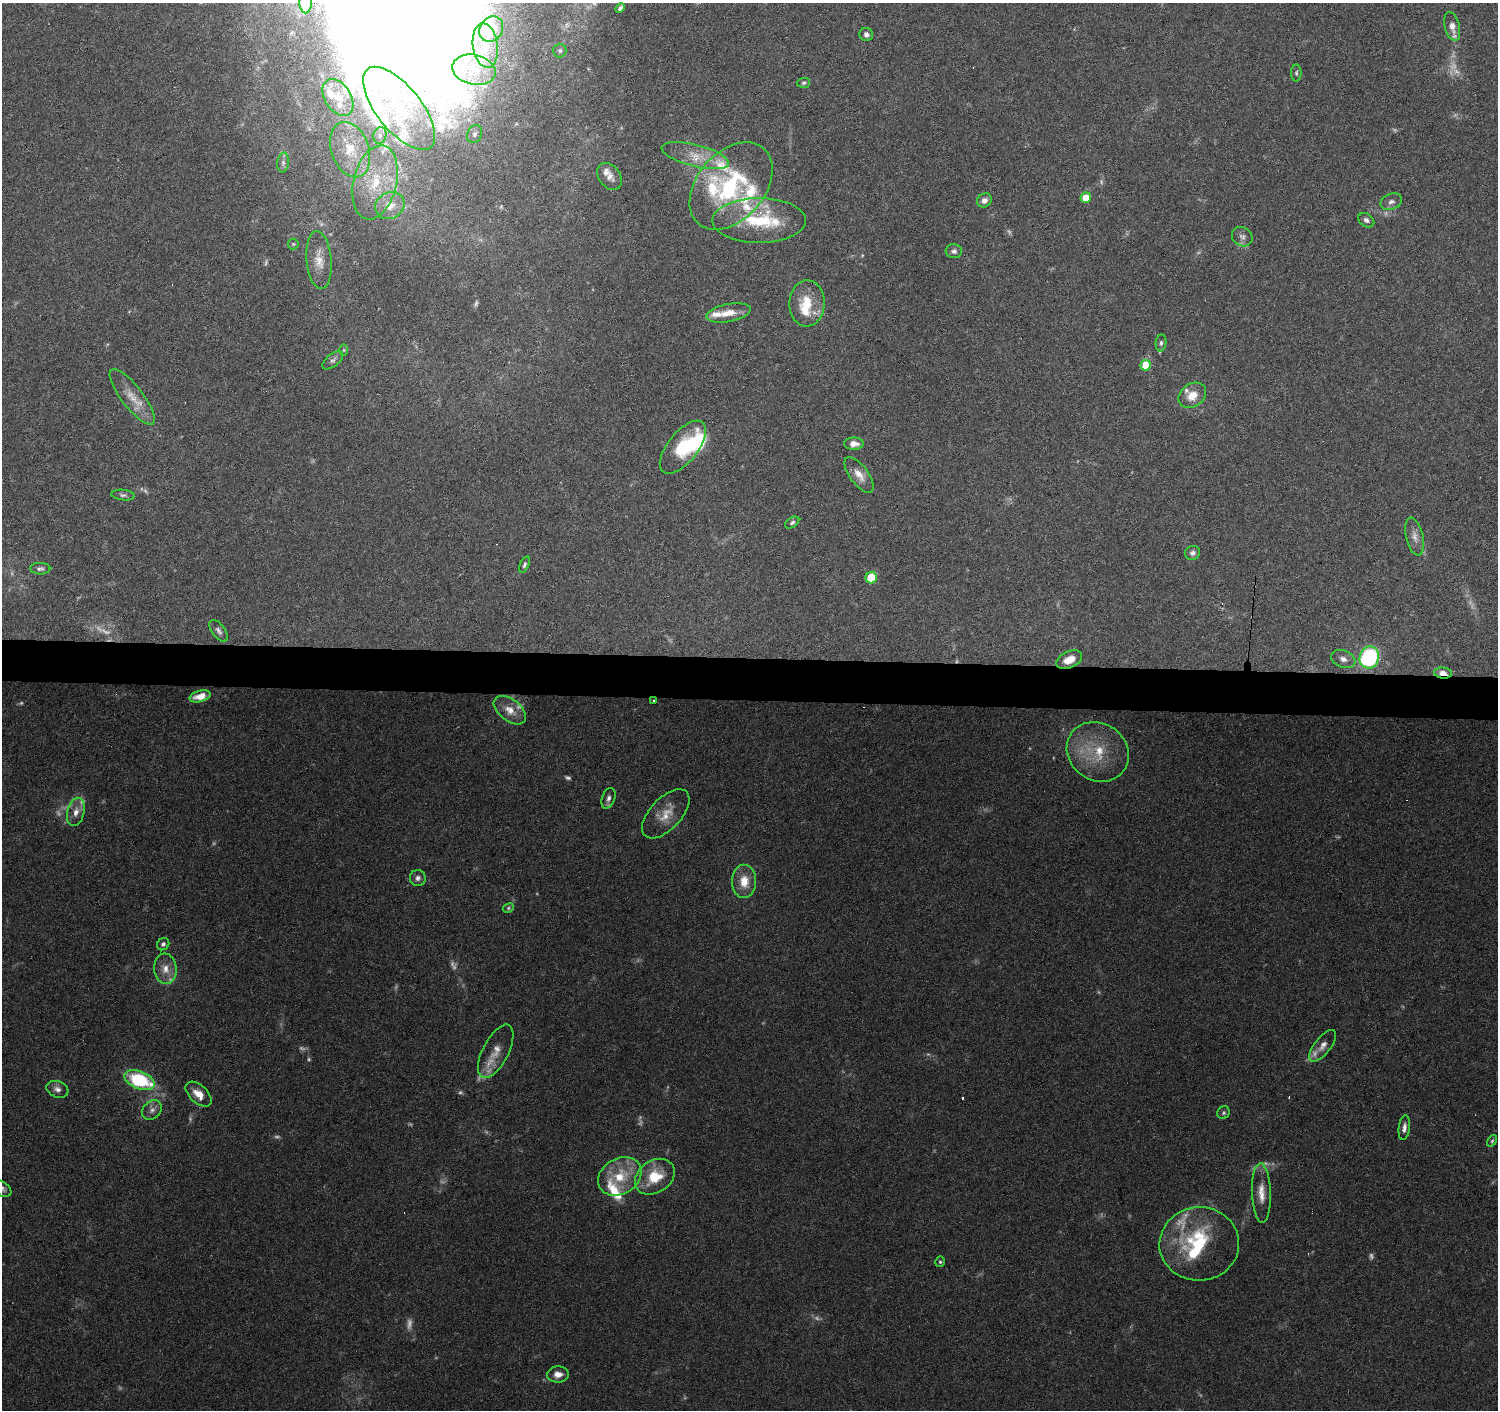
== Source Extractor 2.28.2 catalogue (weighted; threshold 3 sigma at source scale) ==
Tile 5 of 3 x 3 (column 2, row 2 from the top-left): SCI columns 1497-2992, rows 1635-3042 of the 4493 x 4730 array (HDU 1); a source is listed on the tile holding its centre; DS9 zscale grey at full resolution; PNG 1500 x 1412 px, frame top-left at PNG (2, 3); each listed source drawn as its Kron ellipse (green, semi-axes under 4 px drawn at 4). Shown black and unused: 3% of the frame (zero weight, under 3 of 6 exposures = <1% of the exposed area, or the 3 px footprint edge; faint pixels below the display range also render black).
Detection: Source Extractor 2.28.2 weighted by HDU 2 'WHT'; one run over the whole footprint, this tile lists its part. Background 0.0874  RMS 0.0044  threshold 0.0182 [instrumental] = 3 sigma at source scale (4.09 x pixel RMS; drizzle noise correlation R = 1.36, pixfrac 0.8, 0.0396/0.0396 arcsec/px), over >= 5 px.
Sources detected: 147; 36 too faint to see at this stretch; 2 inside a brighter object's white glare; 10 cosmic-ray / hot-pixel residue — neither listed nor drawn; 18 inside a brighter listed object's ellipse — not listed separately; the other 81 listed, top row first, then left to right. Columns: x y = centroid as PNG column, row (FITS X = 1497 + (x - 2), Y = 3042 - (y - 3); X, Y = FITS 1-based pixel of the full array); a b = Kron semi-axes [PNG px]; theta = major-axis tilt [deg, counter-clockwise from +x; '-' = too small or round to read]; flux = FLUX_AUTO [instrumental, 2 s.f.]
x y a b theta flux
306 3 11 6 89 4
620 8 5 3 - 0.91
1452 26 15 7 -75 4
491 29 13 11 56 12
866 34 7 6 - 1.4
485 46 22 12 -82 9.6
560 51 7 6 - 1.1
474 70 22 15 -13 13
1296 73 8 5 89 0.83
804 83 6 5 - 0.75
338 97 20 13 -58 7.7
399 108 50 22 -51 39
475 134 9 7 67 1.6
380 135 8 6 75 1.9
350 150 28 19 -70 14
695 156 35 11 -14 9.3
283 163 10 6 82 1.3
609 176 15 10 -53 2.9
375 182 37 21 76 24
731 186 50 33 49 50
1086 198 5 5 - 7.7
984 200 8 6 33 1.7
1391 202 11 8 22 1.9
390 205 15 13 33 6.8
759 220 47 22 0 27
1366 220 9 6 -36 1.5
1242 237 11 9 -35 2
293 244 5 5 - 0.57
954 251 8 7 - 1.4
319 260 29 12 -85 6.6
807 303 23 17 88 12
728 313 22 9 11 6.3
1161 343 8 5 83 1.1
344 350 6 4 90 0.53
333 360 12 6 38 1.4
1146 365 5 5 - 11
1192 395 15 11 35 6.1
132 397 34 10 -52 8.1
854 444 9 6 0 3
683 447 32 15 51 24
859 475 21 9 -53 4.9
123 495 12 5 -6 1.2
792 523 8 5 33 0.96
1415 537 19 8 -77 3.2
1192 553 7 7 - 1.4
524 565 9 4 64 0.93
40 569 10 6 -2 1.2
871 578 6 5 - 16
219 631 13 6 -54 1.6
1369 657 11 9 68 57
1343 659 13 8 -22 3.1
1069 660 13 8 25 6.8
1443 673 9 5 -7 3.7
200 696 10 5 14 4
653 700 3 3 - 6.3
510 710 18 11 -37 4.7
1098 752 32 28 -36 20
608 798 10 6 70 1.8
76 812 14 8 76 3.6
666 814 30 15 47 8
418 878 8 8 - 1.7
744 881 17 12 -89 7.5
508 908 6 4 25 0.63
163 944 6 5 - 1.1
165 969 15 11 -85 5
1322 1046 19 8 53 3.3
496 1051 29 13 63 7.5
139 1080 16 8 -21 36
57 1089 11 8 -19 2.3
198 1094 16 9 -43 5.1
152 1110 11 8 45 2.3
1223 1113 6 6 - 0.82
1404 1128 12 5 83 1.9
1492 1141 6 4 54 0.66
620 1176 23 17 30 15
655 1177 21 16 34 14
2 1189 10 7 -35 1.7
1261 1193 30 9 -88 6.4
1199 1244 40 36 3 38
940 1262 5 4 - 0.66
558 1374 11 8 3 3.2
Overlapping masked pixels (flux is a lower limit): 2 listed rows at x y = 1443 673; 653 700
Isophote crosses this tile's border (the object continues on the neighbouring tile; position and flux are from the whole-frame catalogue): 2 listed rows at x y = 306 3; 2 1189